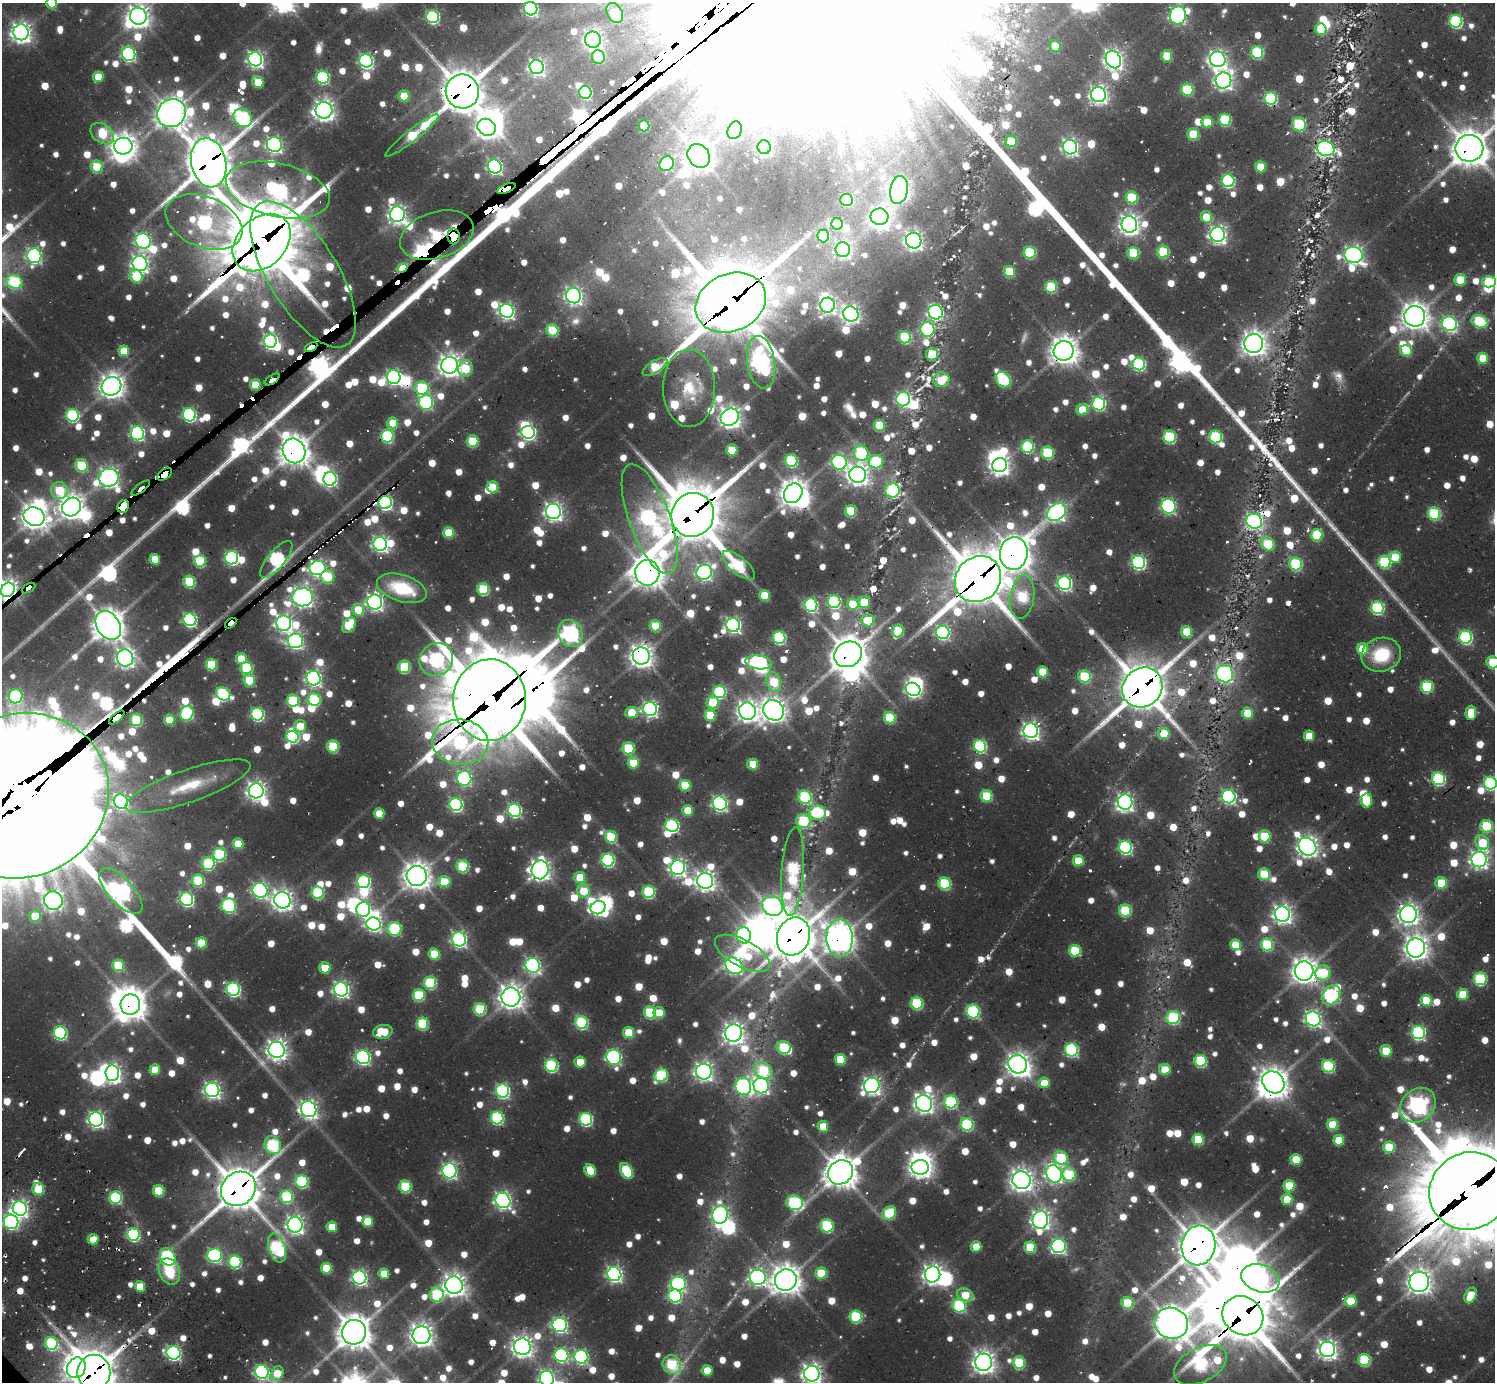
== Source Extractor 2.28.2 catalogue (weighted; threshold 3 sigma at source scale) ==
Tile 10 of 4 x 4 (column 2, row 3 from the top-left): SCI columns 1494-2986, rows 1568-2947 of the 6148 x 6133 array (HDU 1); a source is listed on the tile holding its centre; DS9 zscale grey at full resolution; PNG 1497 x 1384 px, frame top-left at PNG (2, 3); each listed source drawn as its Kron ellipse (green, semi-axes under 4 px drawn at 4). Shown black and unused: <1% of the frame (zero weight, under 2 of 3 exposures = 7% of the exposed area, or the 3 px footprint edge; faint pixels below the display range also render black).
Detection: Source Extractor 2.28.2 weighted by HDU 2 'WHT'; one run over the whole footprint, this tile lists its part. Background 0.0782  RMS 0.0095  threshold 0.0427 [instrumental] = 3 sigma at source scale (4.5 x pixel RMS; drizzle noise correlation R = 1.50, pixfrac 1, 0.05/0.05 arcsec/px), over >= 5 px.
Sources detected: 1626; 45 too faint to see at this stretch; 65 inside a brighter object's white glare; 26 cosmic-ray / hot-pixel residue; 2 long thin detections or spike segments (spike, bleed or trail) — neither listed nor drawn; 36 inside a brighter listed object's ellipse — not listed separately; of the other 1452, all 500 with FLUX_AUTO >= 35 (the completeness limit of this list) listed and drawn (952 fainter detections not listed), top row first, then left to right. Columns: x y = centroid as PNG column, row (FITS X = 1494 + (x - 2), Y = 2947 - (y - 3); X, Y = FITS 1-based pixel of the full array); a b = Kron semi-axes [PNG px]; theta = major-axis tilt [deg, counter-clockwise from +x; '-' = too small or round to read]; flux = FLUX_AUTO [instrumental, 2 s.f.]
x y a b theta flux
52 3 5 5 - 46
531 9 7 6 - 260
615 13 11 7 -60 72
1178 15 9 8 - 340
138 16 8 8 - 1100
433 17 6 6 - 180
1456 21 6 6 - 170
1321 29 6 5 - 60
21 32 8 7 - 800
593 40 8 8 - 640
1055 46 5 5 - 45
1257 52 6 6 - 130
129 54 7 6 - 260
1167 56 5 5 - 54
598 57 7 6 - 68
255 59 7 7 - 470
1113 59 9 7 -63 700
1218 59 8 7 - 590
366 61 7 6 - 290
537 67 7 7 - 390
98 77 5 5 - 36
323 77 6 6 - 160
1223 80 8 8 - 580
258 82 6 5 - 44
1187 90 6 6 - 95
462 91 17 16 - 3900
585 92 6 6 - 140
1099 95 7 7 - 600
404 96 5 5 - 42
1271 98 6 6 - 180
324 110 8 8 - 900
171 113 15 13 36 1800
243 118 10 8 -43 230
1225 120 6 6 - 110
1207 122 5 5 - 42
1299 124 7 7 - 99
644 126 5 5 - 47
486 127 9 8 - 990
735 130 9 7 67 140
102 134 13 9 -36 82
1193 134 6 6 - 45
412 136 33 5 38 110
1011 141 6 5 - 65
274 145 7 7 - 360
123 146 9 8 - 1200
764 147 7 6 - 360
1070 147 7 7 - 450
1326 148 9 7 -20 410
1469 148 14 13 - 2900
699 156 12 10 -55 1600
209 163 25 17 -78 4800
667 164 8 6 47 130
495 166 7 6 - 310
97 167 6 6 - 63
1260 167 5 5 - 38
1228 181 6 6 - 190
506 189 10 4 23 2900
278 190 53 27 -13 570
899 190 14 8 80 800
1132 197 6 6 - 88
847 200 6 6 - 83
397 214 7 7 - 560
879 217 9 8 - 540
1206 217 6 5 - 39
204 222 40 25 -22 300
837 224 5 5 - 45
1129 224 8 8 - 850
1218 234 7 7 - 550
437 235 38 23 18 1900
454 236 8 6 90 3700
823 236 6 6 - 64
143 241 8 7 - 340
914 241 8 7 - 540
262 243 33 24 44 9200
843 249 7 7 - 360
1030 252 6 6 - 100
1163 252 6 6 - 90
1133 253 6 6 - 76
1354 255 9 8 - 590
34 256 7 7 - 320
140 264 8 7 - 550
402 268 5 4 - 93
1009 272 6 5 - 61
303 274 83 35 -58 860
136 276 7 6 - 68
1460 280 6 6 - 47
14 282 8 6 -18 140
1489 282 7 6 - 80
1051 287 6 6 - 93
574 296 8 7 - 500
731 303 36 28 25 9800
827 305 7 7 - 470
507 311 7 7 - 410
936 312 7 7 - 290
851 314 8 7 - 590
1415 316 10 10 - 1500
1479 321 8 6 -21 120
1450 324 7 7 - 300
927 329 7 7 - 180
552 330 6 5 - 81
905 337 6 6 - 120
270 341 6 6 - 340
1254 343 9 9 - 1200
311 347 7 4 29 380
1406 350 5 5 - 48
124 351 5 5 - 41
1064 351 10 9 - 1800
932 354 6 6 - 48
1483 358 5 5 - 47
761 362 27 14 -81 710
1139 364 6 6 - 170
449 365 8 8 - 1100
655 367 14 6 31 73
465 368 8 7 - 48
394 377 7 6 - 320
272 379 8 4 33 320
941 380 8 7 - 49
1003 380 9 6 -44 150
255 385 5 5 - 44
111 386 10 9 - 1200
422 388 7 6 - 110
689 388 39 26 -89 60
903 399 7 7 - 280
426 402 7 7 - 220
1099 404 6 6 - 220
1082 409 6 5 - 44
73 415 6 6 - 160
189 415 7 6 - 220
730 417 10 8 32 990
393 423 5 5 - 36
879 425 5 5 - 60
528 432 7 6 - 310
137 433 7 6 - 260
387 436 6 6 - 140
1170 437 6 6 - 130
1216 437 6 6 - 130
473 441 6 6 - 76
1028 447 6 6 - 130
732 450 5 5 - 46
294 451 13 11 -62 1900
861 453 8 7 - 130
1048 453 6 6 - 90
791 461 6 6 - 120
839 462 8 7 - 270
876 462 7 6 - 98
81 465 6 6 - 71
1000 465 7 7 - 730
165 474 8 5 37 1800
858 475 8 8 - 960
109 478 10 9 - 700
330 479 7 6 - 280
493 487 5 5 - 52
141 488 11 3 38 170
59 490 8 8 - 55
893 490 7 7 - 150
793 493 10 8 53 1500
385 502 6 6 - 300
123 506 7 5 56 2100
1168 506 7 7 - 240
71 507 10 9 - 1200
553 511 8 7 - 590
851 511 5 5 - 78
1057 512 10 7 40 540
1434 514 6 6 - 130
693 515 22 21 - 6500
34 516 11 9 -22 1300
650 519 58 20 -70 480
1254 521 8 7 - 350
449 533 5 5 - 58
1317 535 6 6 - 84
380 544 7 6 - 430
1268 544 8 6 -47 77
1014 553 16 14 84 2100
1395 557 6 5 - 45
232 558 7 6 - 240
155 559 5 5 - 44
276 559 23 8 50 250
200 561 6 6 - 91
1139 562 7 6 - 270
1384 562 6 6 - 120
1296 564 6 6 - 140
739 565 20 8 -40 140
317 568 8 7 - 460
704 572 8 7 - 380
647 573 12 12 - 1900
327 577 7 6 - 57
978 579 24 22 45 6300
189 582 6 6 - 86
1064 583 7 6 - 310
28 588 7 3 30 210
402 588 26 13 -17 76
483 589 6 6 - 100
8 590 7 6 - 840
764 595 5 5 - 52
303 597 10 9 - 750
1022 597 22 12 81 110
375 602 7 7 - 510
834 602 6 6 - 180
864 602 6 6 - 41
853 604 6 5 - 50
811 605 6 6 - 220
1377 608 6 6 - 160
358 610 6 6 - 40
190 620 6 6 - 250
868 620 6 6 - 37
231 623 7 4 37 1000
284 623 7 7 - 470
108 625 15 11 -56 2100
349 625 8 5 54 70
733 625 7 6 - 370
655 626 5 5 - 59
898 631 6 5 - 72
943 632 7 6 - 250
1187 632 6 5 - 53
570 633 14 11 -59 490
1465 637 6 6 - 200
779 638 6 6 - 160
295 641 8 7 - 390
1362 649 5 5 - 53
848 654 14 12 27 2600
1381 655 20 16 17 63
641 656 8 8 - 1100
125 658 8 8 - 660
241 659 5 5 - 35
436 659 17 16 - 330
759 662 13 6 -8 330
1493 662 6 6 - 71
211 665 5 5 - 76
404 667 6 6 - 90
246 668 6 6 - 99
1042 672 5 5 - 53
1225 674 9 8 - 320
1085 676 6 6 - 93
314 678 7 7 - 420
249 680 6 5 - 59
774 682 10 7 -72 70
1142 687 21 19 45 4900
1427 687 6 6 - 120
913 689 7 6 - 350
719 692 6 6 - 140
223 694 7 6 - 160
16 696 7 7 - 150
314 699 6 6 - 110
489 700 41 36 87 11000
293 701 6 6 - 97
713 702 6 6 - 64
650 709 7 7 - 390
773 710 11 10 - 1200
748 711 9 8 - 940
631 712 6 5 - 45
187 713 7 6 - 170
1247 713 5 5 - 46
1471 713 7 5 87 42
257 714 6 6 - 200
710 715 6 5 - 54
117 718 9 4 40 2400
890 718 6 5 - 85
136 720 6 6 - 92
169 720 5 5 - 35
300 726 6 6 - 41
1031 731 7 7 - 560
1164 734 6 5 - 51
1309 736 5 5 - 36
292 737 6 6 - 140
460 742 28 22 -6 290
980 746 6 6 - 180
333 747 6 6 - 78
628 748 6 6 - 94
633 763 5 5 - 48
753 764 5 5 - 47
464 778 7 7 - 250
1438 779 6 6 - 180
1490 783 6 6 - 190
685 785 5 5 - 60
188 786 66 16 19 66
256 791 7 7 - 700
20 796 90 81 23 100000
986 796 6 5 - 74
805 797 7 6 - 140
1229 797 7 6 - 270
1366 801 7 6 - 52
121 802 7 7 - 260
1125 802 7 7 - 490
720 803 7 7 - 350
456 804 6 6 - 240
514 810 7 6 - 220
688 810 5 5 - 40
379 813 5 5 - 38
818 813 8 7 - 84
803 821 7 7 - 110
672 826 7 6 - 220
1487 826 6 6 - 86
1264 836 6 6 - 70
611 837 6 5 - 79
1482 842 7 6 - 57
238 844 5 5 - 45
1125 847 6 6 - 220
1307 847 10 8 -48 890
219 854 6 6 - 120
608 860 6 6 - 200
1479 860 8 7 - 610
1078 861 5 5 - 52
208 863 6 6 - 120
463 866 6 6 - 97
678 868 7 7 - 490
540 870 9 8 - 810
793 872 44 11 86 240
1264 874 6 5 - 77
417 876 10 10 - 1500
580 877 5 5 - 46
198 881 6 6 - 92
364 881 6 6 - 210
705 881 8 7 - 770
444 882 6 5 - 52
945 883 6 6 - 120
1441 883 6 5 - 59
260 890 8 7 - 330
121 891 29 12 -47 610
583 891 7 6 - 45
649 892 6 6 - 130
318 893 6 6 - 120
187 899 7 6 - 250
282 900 8 8 - 880
53 901 9 9 - 580
229 906 7 7 - 140
772 906 11 9 -39 470
598 908 7 6 - 280
363 909 7 7 - 230
1125 911 6 6 - 99
1282 914 8 7 - 690
1408 914 9 8 - 850
35 916 6 5 - 41
374 924 7 6 - 340
394 929 7 7 - 110
744 935 8 7 - 230
793 936 19 16 69 3500
840 938 19 13 -89 1700
459 939 7 7 - 350
201 943 5 5 - 48
1236 945 5 5 - 50
1267 945 6 6 - 100
1416 948 9 9 - 1200
1075 951 6 6 - 84
742 953 30 13 -28 110
434 954 5 5 - 54
118 965 6 5 - 67
533 965 7 7 - 340
734 966 9 7 -36 410
325 968 5 5 - 37
1304 971 9 9 - 1300
1323 973 8 7 - 74
1480 979 6 6 - 140
430 983 6 6 - 120
233 989 7 6 - 260
341 989 7 7 - 430
1463 994 5 5 - 48
419 995 6 6 - 91
1331 995 10 8 52 220
511 997 9 9 - 1200
1426 1000 5 5 - 50
917 1003 6 6 - 120
130 1004 10 9 - 1700
480 1009 6 6 - 98
650 1012 6 6 - 91
973 1012 7 6 - 160
659 1013 5 5 - 36
1173 1018 7 6 - 150
1313 1019 7 7 - 410
581 1023 6 6 - 150
422 1024 6 6 - 98
383 1032 10 6 11 49
60 1033 6 6 - 180
629 1033 5 5 - 53
734 1033 8 8 - 880
1418 1033 7 6 - 210
784 1047 7 6 - 93
277 1050 8 8 - 870
1071 1050 7 6 - 190
1386 1051 5 5 - 41
363 1057 7 6 - 320
614 1057 8 7 - 290
840 1059 5 5 - 57
1201 1061 6 6 - 130
580 1062 5 5 - 40
1018 1064 9 9 - 1000
551 1065 6 6 - 160
1328 1066 6 6 - 130
155 1070 5 5 - 39
1165 1070 6 5 - 40
763 1071 9 7 -34 90
704 1072 8 7 - 620
112 1073 8 7 - 570
661 1075 7 6 - 130
1273 1082 12 10 -44 1400
1044 1083 5 5 - 36
761 1085 8 7 - 390
743 1086 8 8 - 300
872 1086 8 7 - 580
212 1090 7 7 - 470
503 1091 7 6 - 260
951 1102 6 6 - 160
924 1103 8 8 - 740
1418 1105 19 16 41 670
309 1109 8 7 - 600
497 1118 6 6 - 170
96 1119 7 7 - 460
586 1119 6 6 - 180
967 1125 6 6 - 140
1333 1125 5 5 - 55
823 1126 5 5 - 37
1198 1140 5 5 - 71
1339 1140 5 5 - 47
273 1145 9 8 - 160
1389 1147 6 5 - 69
1061 1158 7 6 - 97
1296 1159 5 5 - 51
920 1167 9 7 -2 810
590 1170 6 5 - 40
449 1171 7 7 - 380
626 1171 9 5 -59 94
840 1172 13 11 39 2100
1054 1174 9 7 -61 500
1069 1174 7 6 - 92
1021 1180 9 9 - 1100
302 1181 6 6 - 130
405 1186 6 6 - 93
1289 1186 5 5 - 56
38 1189 6 6 - 52
238 1189 18 16 41 4000
159 1191 5 5 - 62
1470 1191 41 38 28 17000
115 1197 6 6 - 180
287 1197 6 6 - 120
1287 1199 5 5 - 46
503 1200 8 7 - 500
795 1203 8 7 - 180
20 1209 7 7 - 520
889 1213 7 6 - 91
720 1215 9 7 80 380
1040 1220 9 8 - 670
367 1221 5 5 - 47
11 1222 7 7 - 270
295 1225 8 7 - 600
827 1226 7 6 - 110
332 1227 5 5 - 38
133 1235 6 6 - 190
93 1239 5 5 - 35
1198 1245 20 17 79 3300
976 1246 5 5 - 36
1059 1246 7 7 - 290
1030 1247 5 5 - 76
277 1248 15 8 -72 190
214 1255 7 7 - 230
168 1257 9 7 -61 160
235 1262 6 6 - 150
326 1268 5 5 - 54
169 1271 13 10 -66 47
821 1273 5 5 - 64
384 1274 5 5 - 36
614 1274 7 7 - 410
933 1275 8 7 - 750
758 1277 8 7 - 470
359 1278 7 7 - 360
1260 1278 19 13 -18 370
786 1280 11 10 - 1800
1419 1282 10 10 - 1100
678 1284 8 7 - 300
454 1285 9 8 - 1100
140 1286 5 5 - 36
437 1295 7 7 - 110
965 1295 8 6 -22 36
1470 1295 8 5 64 41
675 1296 7 6 - 180
1351 1301 6 5 - 50
1127 1303 6 6 - 68
959 1306 7 6 - 140
856 1316 6 6 - 120
1243 1316 21 19 -36 6100
1171 1323 17 15 -23 2200
560 1325 7 7 - 320
354 1332 12 12 - 2300
421 1335 9 9 - 1100
51 1344 6 6 - 140
522 1347 8 8 - 860
1327 1349 8 7 - 730
174 1353 7 6 - 310
561 1355 7 6 - 220
581 1357 7 7 - 250
1364 1360 6 6 - 110
983 1362 8 8 - 1000
1019 1362 6 6 - 86
672 1365 9 9 - 110
1200 1365 28 17 27 200
76 1368 11 9 64 1400
707 1370 5 5 - 37
94 1372 18 16 90 3800
262 1372 7 6 - 250
277 1373 7 5 58 37
812 1374 8 8 - 770
547 1378 7 7 - 330
Overlapping masked pixels (flux is a lower limit): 58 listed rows (the first 20) at x y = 1456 21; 462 91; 1271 98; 1469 148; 209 163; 506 189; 278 190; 437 235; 454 236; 262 243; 402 268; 731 303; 936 312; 311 347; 272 379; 255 385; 689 388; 294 451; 165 474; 141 488
Isophote crosses this tile's border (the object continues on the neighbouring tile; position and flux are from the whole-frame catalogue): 16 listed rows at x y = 52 3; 531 9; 615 13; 138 16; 1469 148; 14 282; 1489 282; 8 590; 1493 662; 1490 783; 20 796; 1470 1191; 11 1222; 94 1372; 812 1374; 547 1378
Unlisted compact peaks at least as high as the median listed source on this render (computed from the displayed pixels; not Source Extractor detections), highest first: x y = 10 228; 233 455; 1241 414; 178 507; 217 472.